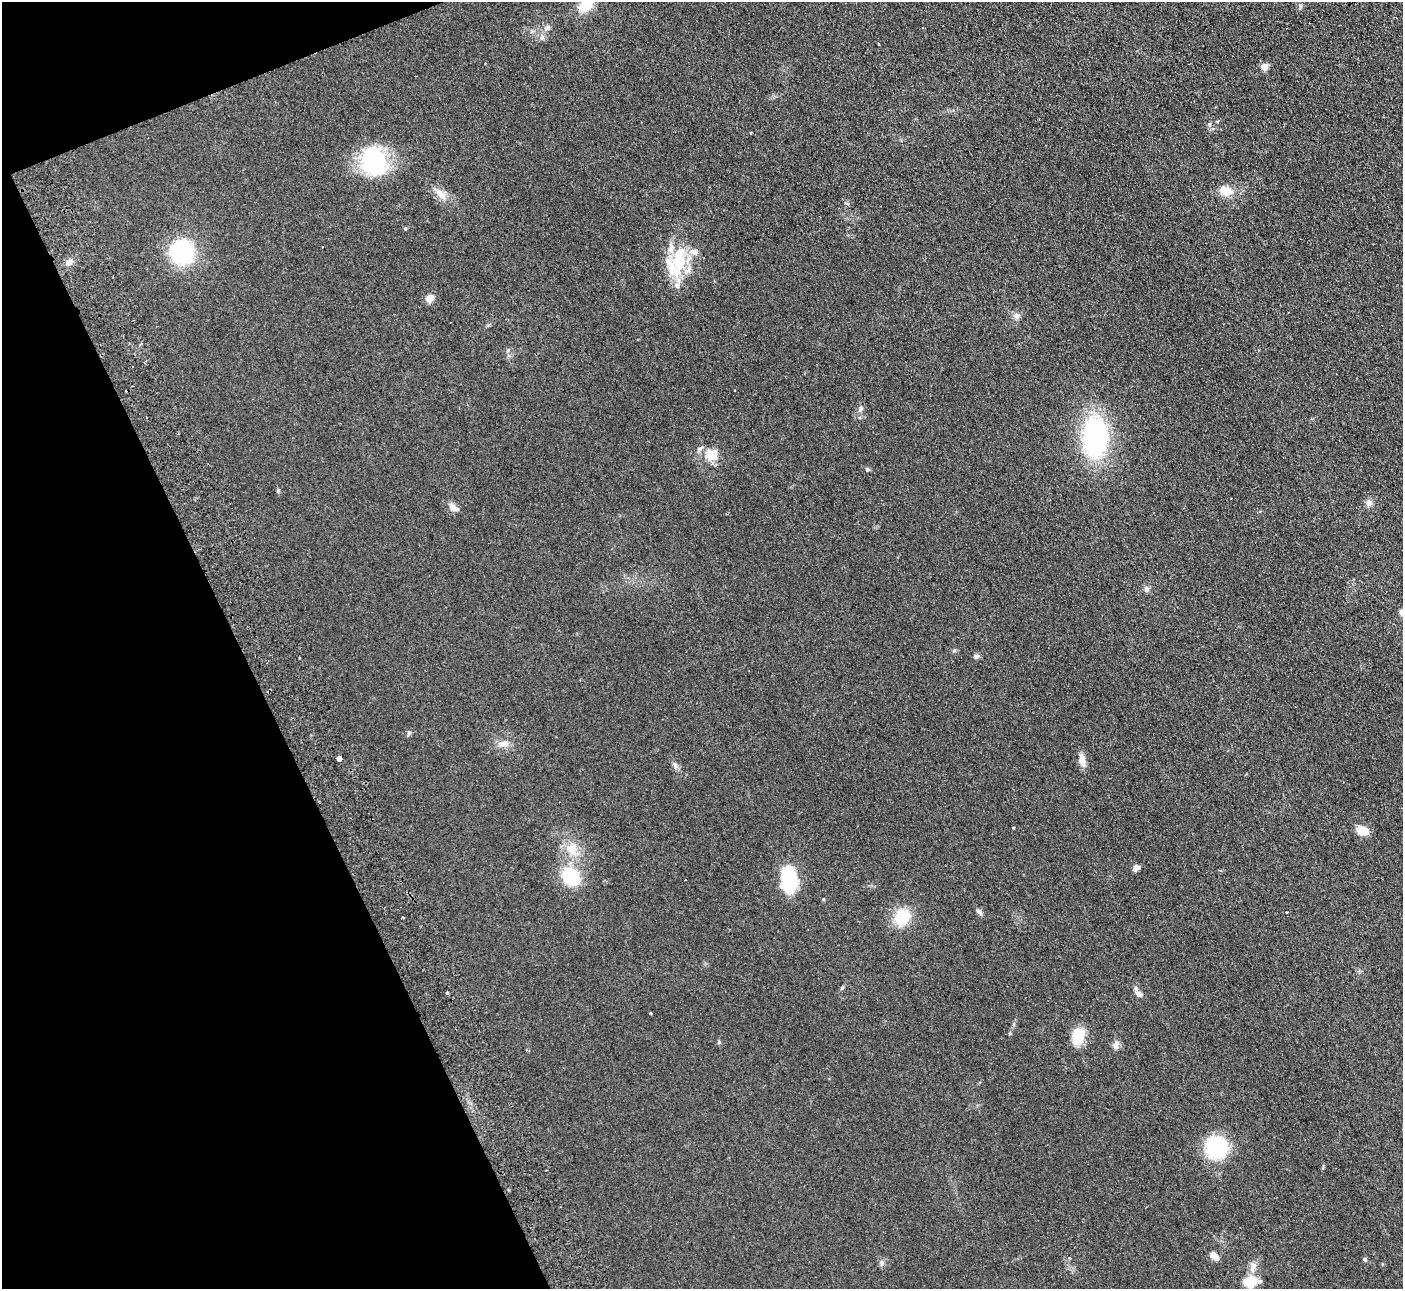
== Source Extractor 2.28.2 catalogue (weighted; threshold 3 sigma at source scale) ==
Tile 5 of 4 x 4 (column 1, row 2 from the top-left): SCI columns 54-1454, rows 2757-4043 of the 5710 x 5643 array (HDU 1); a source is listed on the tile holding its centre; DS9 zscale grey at full resolution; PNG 1405 x 1291 px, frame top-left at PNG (2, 2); no overlay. Shown black and unused: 19% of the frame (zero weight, under 2 of 3 exposures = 3% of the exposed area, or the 3 px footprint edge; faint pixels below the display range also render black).
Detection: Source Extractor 2.28.2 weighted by HDU 2 'WHT'; one run over the whole footprint, this tile lists its part. Background 0.0981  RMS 0.01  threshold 0.0467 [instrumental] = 3 sigma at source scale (4.5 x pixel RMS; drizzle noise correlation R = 1.50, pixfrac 1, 0.05/0.05 arcsec/px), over >= 5 px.
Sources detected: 56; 1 inside a brighter object's white glare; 2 cosmic-ray / hot-pixel residue — not listed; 6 inside a brighter listed object's ellipse — not listed separately; the other 47 listed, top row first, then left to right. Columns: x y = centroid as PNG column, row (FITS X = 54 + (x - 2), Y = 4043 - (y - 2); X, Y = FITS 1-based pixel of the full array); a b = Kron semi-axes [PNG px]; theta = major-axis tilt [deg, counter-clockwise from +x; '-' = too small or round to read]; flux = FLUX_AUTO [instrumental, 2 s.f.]
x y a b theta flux
586 3 20 12 53 27
548 27 8 6 36 2.6
1264 66 5 4 - 18
1209 124 6 5 - 1.7
374 161 27 21 -79 110
1226 191 12 9 -12 16
441 194 16 9 -49 9.3
405 228 5 4 - 1
182 252 23 22 - 80
69 262 9 7 34 5.2
679 262 27 21 -82 42
429 298 5 5 - 23
1016 316 10 7 -38 3.9
860 409 10 6 62 3.4
1095 437 35 22 -89 170
709 456 23 15 66 15
867 470 6 5 - 1.4
278 491 5 5 - 1.2
1369 503 8 7 - 5.8
453 507 13 7 -33 6.4
1146 589 8 7 - 3.1
1402 612 5 4 - 16
954 650 6 4 20 1.4
976 656 8 5 10 2.5
504 744 15 8 2 7.2
339 759 4 4 - 72
1082 760 17 8 -81 7.5
675 766 7 4 -89 2.2
1362 830 10 7 -22 19
572 849 17 14 -32 16
1136 868 8 5 40 4.6
571 877 20 17 -52 43
789 877 24 16 -83 58
979 912 10 6 -43 2.9
1286 912 3 3 - 0.79
902 917 15 13 41 38
447 993 3 3 - 2.5
1139 994 9 6 -29 4.8
650 1013 3 3 - 1.3
1078 1036 18 12 78 26
719 1042 6 4 72 1.2
1116 1045 13 7 84 4.3
1216 1148 21 20 - 68
1214 1256 13 7 -41 6
1365 1259 5 5 - 1.8
882 1262 7 4 -71 1.9
1250 1282 17 15 17 19
Isophote crosses this tile's border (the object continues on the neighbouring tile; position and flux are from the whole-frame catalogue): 2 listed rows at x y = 586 3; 1402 612